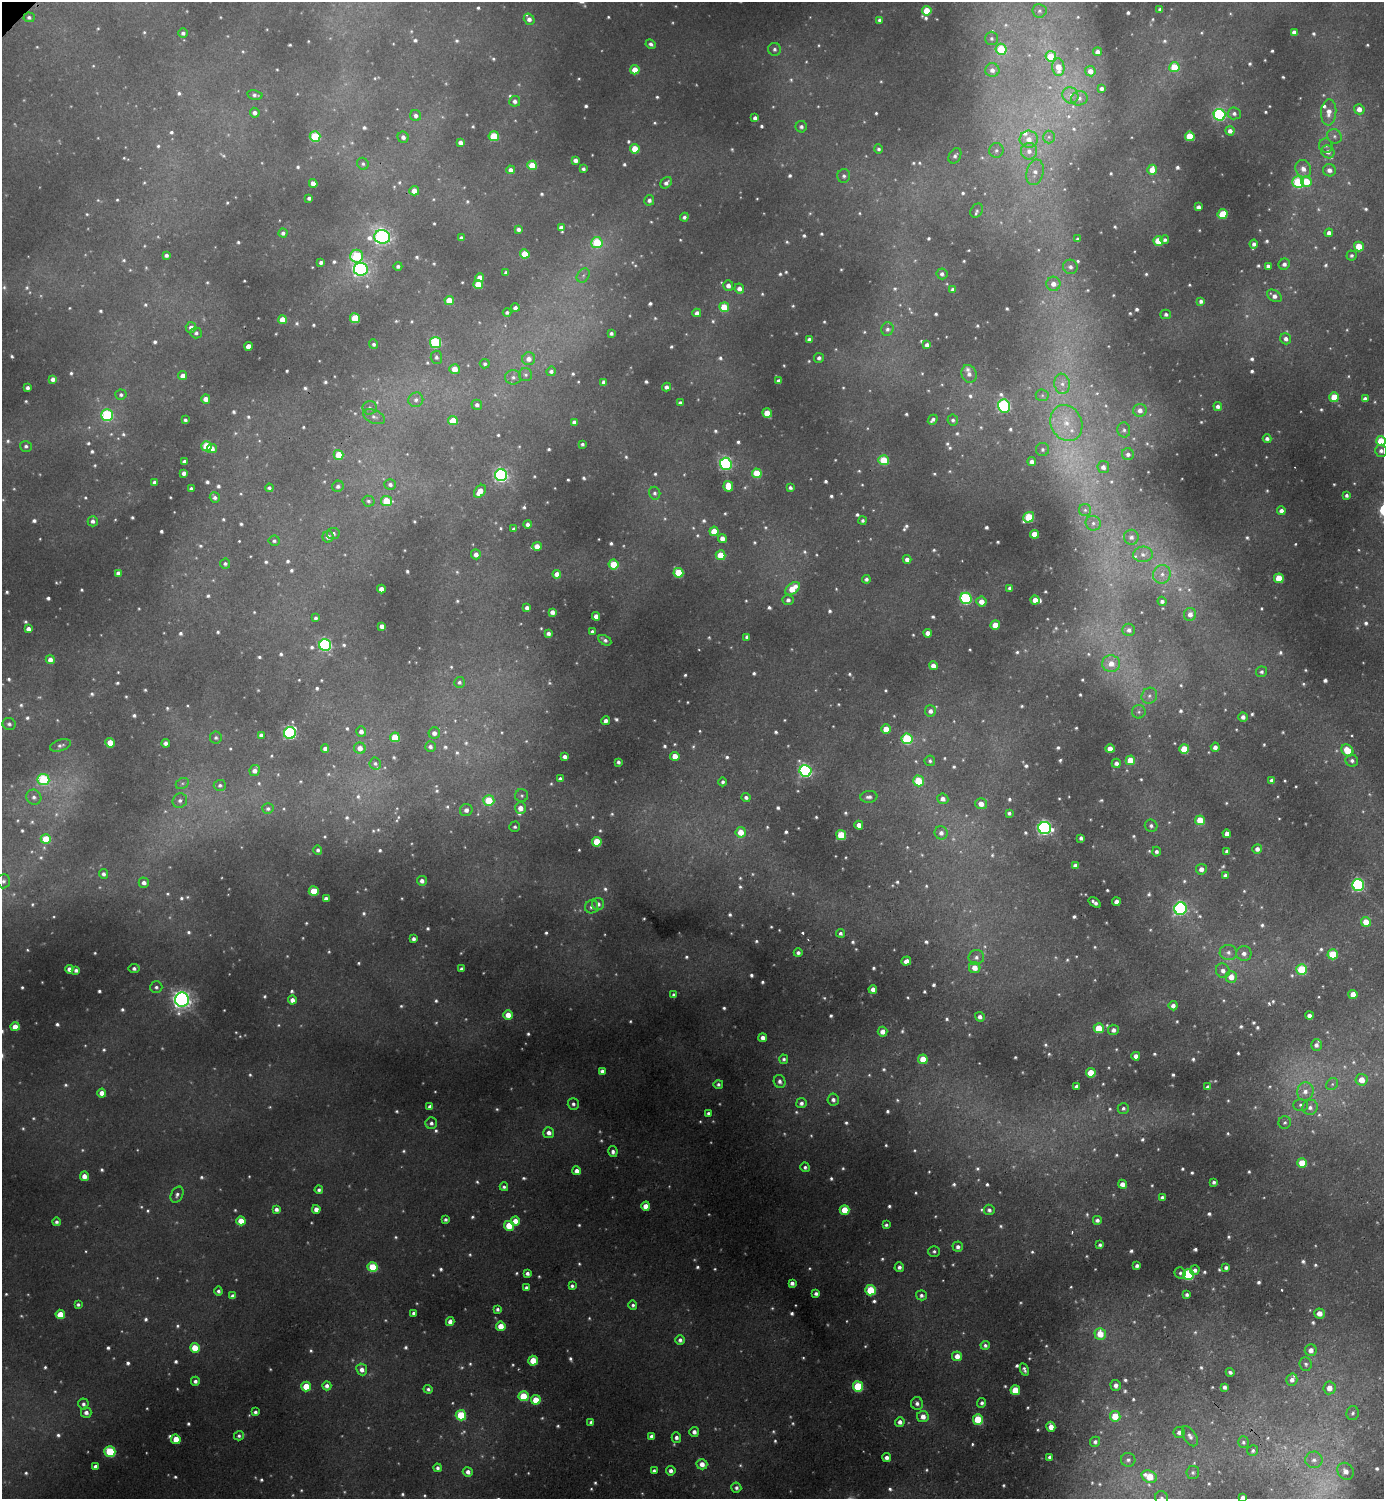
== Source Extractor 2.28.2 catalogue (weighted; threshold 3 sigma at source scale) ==
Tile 6 of 4 x 4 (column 2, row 2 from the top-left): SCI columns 1546-2927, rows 2999-4495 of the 5996 x 5997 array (HDU 1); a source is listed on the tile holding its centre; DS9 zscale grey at full resolution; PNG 1386 x 1501 px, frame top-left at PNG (2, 2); each listed source drawn as its Kron ellipse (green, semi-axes under 4 px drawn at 4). Shown black and unused: <1% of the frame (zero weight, under 2 of 3 exposures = <1% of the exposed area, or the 3 px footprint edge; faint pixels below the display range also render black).
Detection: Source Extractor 2.28.2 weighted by HDU 2 'WHT'; one run over the whole footprint, this tile lists its part. Background 0.0503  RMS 0.0059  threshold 0.0264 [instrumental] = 3 sigma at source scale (4.5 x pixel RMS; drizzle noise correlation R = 1.50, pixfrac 1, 0.05/0.05 arcsec/px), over >= 5 px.
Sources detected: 1229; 98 too faint to see at this stretch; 1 cosmic-ray / hot-pixel residue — neither listed nor drawn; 12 inside a brighter listed object's ellipse — not listed separately; of the other 1118, all 500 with FLUX_AUTO >= 1.45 (the completeness limit of this list) listed and drawn (618 fainter detections not listed), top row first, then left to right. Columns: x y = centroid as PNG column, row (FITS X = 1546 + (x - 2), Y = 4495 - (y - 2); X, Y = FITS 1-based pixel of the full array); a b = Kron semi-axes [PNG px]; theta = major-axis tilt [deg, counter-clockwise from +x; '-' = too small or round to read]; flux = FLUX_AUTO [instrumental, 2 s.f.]
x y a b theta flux
1160 9 4 3 - 1.9
927 11 5 4 - 17
1039 11 7 7 - 2
29 17 5 5 - 1.6
529 19 6 5 - 3.1
880 20 4 3 - 1.8
1294 32 4 4 - 2.6
183 33 5 5 - 2
991 38 6 6 - 1.9
651 44 5 4 - 1.7
774 49 6 6 - 2
1001 49 5 5 - 29
1098 52 4 4 - 3.1
1051 56 5 5 - 16
1058 67 9 6 -83 8.7
1174 67 5 5 - 20
635 70 5 4 - 8
992 70 7 7 - 3.8
1090 71 5 5 - 4.2
1102 88 4 3 - 2.3
255 95 8 4 -11 2
1070 95 8 7 - 3
1079 98 8 7 - 2.4
515 101 5 5 - 2.5
1359 109 5 5 - 5
1329 112 13 7 86 6.1
255 113 5 4 - 2.9
1234 113 6 6 - 2.2
1220 115 6 5 - 86
416 116 6 5 - 2.2
755 118 4 4 - 2.4
801 127 6 5 - 2
1230 131 4 4 - 3.6
315 136 5 5 - 33
494 136 5 5 - 22
1190 136 5 4 - 22
1334 136 8 7 - 2.2
403 137 6 5 - 2.9
1049 137 6 6 - 1.6
1029 139 9 8 - 5.9
460 142 4 4 - 3.3
1326 146 7 6 - 1.8
635 149 5 4 - 14
879 149 4 4 - 1.6
996 150 7 7 - 2.1
1029 151 8 8 - 4.4
1328 152 7 6 - 3.2
955 156 8 6 62 2
575 160 4 4 - 3.3
363 164 6 5 - 1.5
532 165 5 4 - 14
583 169 4 3 - 1.7
1303 169 9 7 -64 4.6
511 170 4 4 - 3
1152 170 5 4 - 7.3
1329 170 6 6 - 3.7
1035 172 13 8 77 5.6
844 176 7 6 - 2
1298 182 6 5 - 39
1306 182 5 5 - 17
313 183 4 4 - 5
666 183 6 5 - 2.4
414 191 5 4 - 5.9
309 198 4 3 - 1.9
649 200 5 5 - 2.4
1198 207 4 4 - 2.9
977 211 7 6 - 1.8
1222 214 5 5 - 20
684 217 4 4 - 1.9
561 227 4 4 - 2.5
518 229 4 4 - 2.4
283 233 4 4 - 1.8
1329 233 4 4 - 3
382 237 8 7 - 230
462 238 4 4 - 2.4
1078 239 4 3 - 1.7
1165 240 4 4 - 1.5
1158 241 5 4 - 17
597 243 5 5 - 35
1254 244 4 4 - 2.2
1359 246 5 5 - 16
525 254 5 4 - 13
166 255 4 3 - 1.9
1351 255 5 5 - 1.6
357 256 6 6 - 40
321 262 4 3 - 2.1
1284 264 6 5 - 2.7
398 266 4 4 - 1.8
1268 266 4 4 - 2.6
1070 267 7 7 - 2.6
361 269 7 6 - 170
506 273 4 3 - 1.7
942 274 5 5 - 2
583 275 7 5 54 1.9
480 277 4 4 - 5
478 284 5 4 - 18
1053 284 7 7 - 5.1
728 286 5 5 - 3.4
739 289 5 5 - 3.8
953 290 4 4 - 2.2
1274 296 8 5 -33 3.7
449 300 5 4 - 12
1201 301 4 4 - 2.1
724 307 5 5 - 17
515 308 4 4 - 2.4
507 312 4 4 - 1.7
697 313 4 4 - 3
1166 314 5 5 - 1.7
355 318 5 5 - 24
282 320 4 4 - 8.8
191 327 5 5 - 3
887 329 7 6 - 2
196 333 5 5 - 1.7
611 333 4 3 - 1.6
1286 339 6 5 - 2.5
809 340 4 4 - 2.4
435 342 5 5 - 55
374 344 5 4 - 1.6
927 345 4 4 - 2.4
248 346 4 4 - 5.9
436 357 6 5 - 1.8
819 358 5 5 - 2.2
529 359 6 6 - 4.2
485 364 5 4 - 1.5
455 369 5 5 - 8.8
551 371 5 4 - 2.1
969 374 9 7 -71 3.1
526 375 6 6 - 1.6
183 376 4 4 - 4.9
513 377 8 7 - 2.6
53 379 4 4 - 3.1
778 381 4 4 - 3.2
604 382 4 4 - 2.8
1062 384 10 7 -83 4.6
666 387 4 4 - 3
27 388 4 4 - 2
121 395 5 5 - 1.6
1042 395 6 6 - 1.5
1334 397 5 5 - 17
206 399 4 4 - 5
1365 399 4 4 - 2.7
416 400 7 7 - 2.8
680 403 4 4 - 2.5
477 405 5 5 - 2.3
1004 406 7 6 - 100
1218 406 4 4 - 2.2
370 408 7 6 - 1.9
1140 410 7 6 - 3.8
767 413 5 4 - 13
107 415 6 5 - 59
374 417 11 6 -23 2.9
185 420 4 3 - 1.5
933 420 5 3 - 1.9
953 420 5 5 - 1.7
453 421 5 4 - 11
574 422 4 4 - 2.4
1066 423 19 15 -63 18
1124 430 7 6 - 2
1267 439 4 4 - 2.3
1381 441 5 5 - 15
582 444 3 3 - 1.6
26 446 6 5 - 1.6
207 446 5 5 - 29
212 449 5 4 - 4.5
1043 449 6 6 - 1.7
1381 451 6 6 - 2.5
1128 454 6 6 - 2.3
339 455 5 5 - 15
884 460 5 5 - 24
184 462 4 4 - 3
1032 462 4 4 - 2.9
726 464 6 6 - 100
1103 467 6 6 - 3.5
184 473 4 4 - 3
757 473 5 4 - 20
501 475 6 6 - 150
154 482 4 3 - 1.8
390 485 6 5 - 2.2
338 486 6 5 - 2
728 486 5 5 - 16
269 488 4 4 - 1.5
790 488 4 3 - 1.7
191 489 4 3 - 1.8
480 491 7 5 52 8.8
655 493 6 5 - 1.8
1347 495 3 3 - 1.6
215 497 5 5 - 2.2
368 501 6 5 - 1.5
386 501 5 5 - 20
1085 510 6 6 - 1.7
1281 511 4 4 - 2.8
1029 517 6 5 - 32
863 520 4 4 - 1.5
93 521 5 5 - 2.4
1093 523 8 7 - 2.6
528 524 4 4 - 2.5
514 529 4 4 - 2.1
714 531 4 4 - 11
333 533 6 5 - 2
1034 534 4 4 - 11
328 537 5 5 - 3.1
1131 537 7 7 - 3
722 538 4 4 - 3.9
274 541 5 5 - 1.6
537 546 5 4 - 6.2
476 554 5 5 - 4
1143 554 10 7 2 3.9
721 555 5 5 - 16
907 559 4 4 - 3
225 564 5 5 - 1.5
614 564 5 4 - 19
118 573 4 4 - 2.1
678 573 5 4 - 28
557 574 4 4 - 5.7
1162 574 9 8 - 4.3
1279 578 5 5 - 19
866 579 4 4 - 1.8
1010 588 4 4 - 1.9
381 589 4 4 - 4.3
792 589 8 5 41 14
966 598 6 5 - 75
788 600 5 5 - 2.4
1035 600 4 4 - 6.1
1162 601 5 4 - 1.7
981 602 5 5 - 6
527 608 4 4 - 3.1
552 612 4 4 - 3.8
1190 614 6 6 - 3.9
596 616 4 4 - 4.4
316 618 4 3 - 1.7
995 625 5 4 - 10
382 626 4 4 - 4
28 629 4 4 - 3.5
1129 630 6 6 - 2.6
592 632 4 3 - 2
548 633 4 4 - 2.4
928 633 4 4 - 4.1
747 637 4 4 - 1.8
605 640 7 4 -28 1.9
325 645 6 6 - 100
50 660 4 4 - 4.5
1111 664 9 8 - 7.2
933 666 4 4 - 4
1261 672 5 5 - 1.7
459 682 5 5 - 1.7
1149 696 8 7 - 2.7
930 711 5 5 - 3.1
1139 712 7 6 - 1.8
1243 717 5 4 - 3
606 721 4 4 - 2.6
9 724 6 6 - 1.9
886 729 5 4 - 11
361 732 5 5 - 3
290 733 6 6 - 100
434 733 6 5 - 3.3
261 735 4 4 - 2.5
395 737 5 5 - 17
216 738 6 6 - 1.5
907 739 5 5 - 46
110 743 4 4 - 11
166 743 4 4 - 2.3
60 745 11 5 17 2.1
430 747 5 5 - 2.2
1215 747 4 4 - 3.3
360 748 6 5 - 4.8
325 749 4 4 - 2.8
1110 749 4 4 - 6.7
1184 749 5 5 - 23
1347 750 6 5 - 13
675 756 4 4 - 8.1
565 757 4 4 - 2.7
1130 760 5 4 - 13
930 761 5 5 - 1.6
1352 761 6 6 - 2.4
618 762 3 3 - 1.6
375 763 6 6 - 1.7
1116 763 4 4 - 2.8
255 771 5 5 - 3.3
805 771 6 6 - 110
43 779 6 5 - 49
560 779 4 4 - 2
1272 780 4 3 - 1.9
918 781 5 5 - 20
723 782 4 4 - 1.6
182 783 7 5 28 1.5
220 785 6 5 - 1.8
522 796 6 6 - 1.6
34 797 8 7 - 2.8
746 797 4 4 - 2.1
869 797 8 6 6 2.5
943 799 5 5 - 3.8
489 800 5 5 - 24
180 801 7 7 - 2.6
981 804 6 5 - 5.6
520 808 6 5 - 5.8
268 809 5 5 - 1.5
466 810 6 6 - 3
1009 813 4 3 - 1.5
1200 820 5 5 - 17
859 825 4 4 - 4.8
1151 826 6 6 - 2
515 827 5 5 - 1.5
1045 828 6 6 - 160
741 832 5 5 - 9.7
941 833 6 6 - 3.2
1227 834 4 4 - 4.1
841 835 5 5 - 23
1081 838 4 4 - 2
46 839 5 5 - 16
597 842 5 5 - 22
1257 849 5 4 - 3.4
318 850 5 4 - 1.7
1227 851 4 4 - 1.8
1156 852 5 4 - 1.9
1075 865 4 4 - 2.5
1201 869 5 5 - 4
103 874 5 4 - 2
1226 875 4 4 - 2.5
3 881 7 6 - 1.9
422 881 5 5 - 3
144 883 5 5 - 2.6
1358 885 6 6 - 110
314 891 5 4 - 16
326 899 4 4 - 3.3
1095 902 7 3 -35 2.6
1116 902 4 4 - 3.7
598 904 6 6 - 2.7
592 907 7 6 - 2.5
1181 909 6 6 - 140
1366 922 5 5 - 8.7
840 933 4 4 - 1.8
413 939 4 3 - 2.2
1228 952 8 7 - 3.2
798 953 4 4 - 1.9
1244 953 7 7 - 3.3
1333 954 5 5 - 22
976 957 8 7 - 2.9
906 961 5 4 - 3.6
134 968 5 4 - 2.1
975 968 6 5 - 7.6
69 969 4 4 - 3.3
461 969 4 3 - 1.8
1302 969 5 5 - 35
76 970 4 4 - 2
1223 971 7 6 - 3.4
1231 977 6 6 - 7.6
156 987 6 5 - 1.8
873 989 4 4 - 4.4
1353 994 4 4 - 6.2
674 995 4 4 - 2.4
182 1000 7 7 - 320
292 1000 4 4 - 4.1
1173 1006 4 4 - 3.1
508 1015 5 4 - 7.7
1309 1016 4 4 - 2.7
980 1017 5 4 - 2.7
15 1027 5 4 - 7.7
1099 1028 5 5 - 17
1113 1030 5 5 - 2.8
883 1032 5 5 - 4.8
763 1038 4 4 - 3.4
1316 1045 5 5 - 2.5
1136 1056 4 4 - 4.3
784 1059 4 4 - 1.5
923 1059 5 4 - 12
602 1071 4 4 - 2.5
1091 1073 5 5 - 17
1362 1080 6 6 - 7.7
780 1082 7 5 -67 2.5
718 1084 5 4 - 1.7
1332 1084 6 5 - 1.5
1077 1086 4 3 - 2.3
1208 1087 4 3 - 1.6
1305 1091 9 8 - 4.7
102 1093 4 4 - 5.3
833 1100 6 5 - 2.5
801 1103 5 5 - 2.7
573 1104 6 5 - 1.6
1301 1105 7 6 - 1.9
430 1107 4 4 - 3.1
1310 1107 8 7 - 3.1
1123 1108 6 5 - 1.6
708 1113 4 3 - 1.9
1285 1122 6 6 - 1.5
431 1123 6 6 - 2.1
549 1133 5 5 - 3.6
613 1152 5 4 - 2.4
1302 1163 5 5 - 13
805 1167 5 4 - 1.7
577 1171 4 4 - 3.7
84 1176 4 4 - 4.1
1214 1182 4 3 - 1.6
1122 1184 5 4 - 4.5
504 1187 4 4 - 1.5
319 1190 4 4 - 1.7
177 1195 8 6 61 2.2
1162 1197 4 4 - 1.8
646 1206 4 4 - 6.9
276 1209 4 4 - 2.6
316 1209 4 4 - 3.9
844 1210 5 5 - 16
989 1210 5 5 - 2.1
445 1219 3 3 - 1.5
1097 1220 4 4 - 2.4
241 1221 5 4 - 9.3
515 1221 5 4 - 5.7
56 1222 4 4 - 1.7
886 1225 4 3 - 1.5
509 1226 5 5 - 17
1100 1245 4 3 - 1.6
958 1247 5 5 - 2.7
934 1251 6 5 - 1.5
1137 1266 4 4 - 2
373 1267 5 5 - 24
899 1267 5 4 - 2.1
1226 1268 4 3 - 2
1195 1270 5 5 - 2.6
527 1273 4 4 - 2.3
1180 1273 6 5 - 1.5
1188 1274 5 5 - 57
792 1283 4 4 - 2.6
572 1286 4 4 - 1.7
526 1288 4 4 - 2.1
871 1290 5 5 - 30
218 1291 4 4 - 1.8
816 1294 4 3 - 2
921 1295 5 5 - 2
1187 1295 4 3 - 1.8
233 1296 4 4 - 2.8
78 1304 3 3 - 1.5
633 1305 5 4 - 1.5
497 1309 4 4 - 1.7
413 1313 4 3 - 1.7
1319 1313 5 5 - 6
60 1314 4 4 - 11
450 1321 4 4 - 3.8
501 1326 5 4 - 9.1
1100 1334 6 5 - 14
680 1340 4 4 - 2.2
985 1345 4 4 - 1.7
195 1348 5 4 - 13
1311 1350 6 6 - 4.1
957 1356 5 5 - 6
533 1361 5 4 - 14
1306 1364 7 6 - 1.9
362 1369 6 5 - 3.7
1024 1369 6 3 -67 1.8
1230 1372 4 3 - 1.5
1292 1380 6 5 - 2.8
195 1381 4 4 - 2.2
1116 1385 6 5 - 2.9
306 1386 5 4 - 17
327 1386 5 4 - 2.9
858 1386 5 5 - 38
1224 1387 4 4 - 2.2
1329 1388 6 6 - 5.9
428 1389 4 4 - 1.6
1015 1390 5 5 - 15
523 1396 5 5 - 26
536 1400 5 5 - 14
917 1403 6 6 - 2.6
982 1403 5 4 - 1.9
83 1404 5 5 - 2
86 1412 5 5 - 3.2
255 1412 4 4 - 1.7
1353 1413 7 6 - 1.8
461 1415 5 5 - 32
1115 1416 5 5 - 13
923 1417 6 5 - 5.5
978 1419 5 5 - 27
591 1422 4 3 - 1.5
900 1422 5 4 - 3.3
1051 1427 5 4 - 6.7
694 1432 5 4 - 3.1
1179 1432 5 5 - 2.4
239 1436 5 5 - 1.6
651 1436 4 4 - 2.4
1190 1436 11 6 -57 3
676 1437 5 5 - 2.5
176 1439 5 4 - 10
1095 1442 5 5 - 2
1243 1442 6 5 - 1.5
110 1451 5 5 - 42
1253 1451 6 5 - 1.6
1050 1457 4 3 - 1.9
887 1458 4 4 - 2.9
1128 1460 7 7 - 2.2
1314 1460 8 8 - 3.9
702 1464 5 5 - 5.5
95 1466 4 4 - 3
438 1468 4 4 - 1.9
654 1471 4 3 - 1.6
671 1471 5 4 - 3
1346 1471 9 8 - 5.2
468 1472 5 4 - 3.2
1193 1472 6 6 - 1.6
1149 1477 8 6 -27 17
736 1488 5 5 - 2.1
1243 1497 4 4 - 2.4
1162 1498 7 6 - 2.2
Isophote crosses this tile's border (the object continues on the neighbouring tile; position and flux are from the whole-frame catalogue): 3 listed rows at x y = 1381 441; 1243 1497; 1162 1498